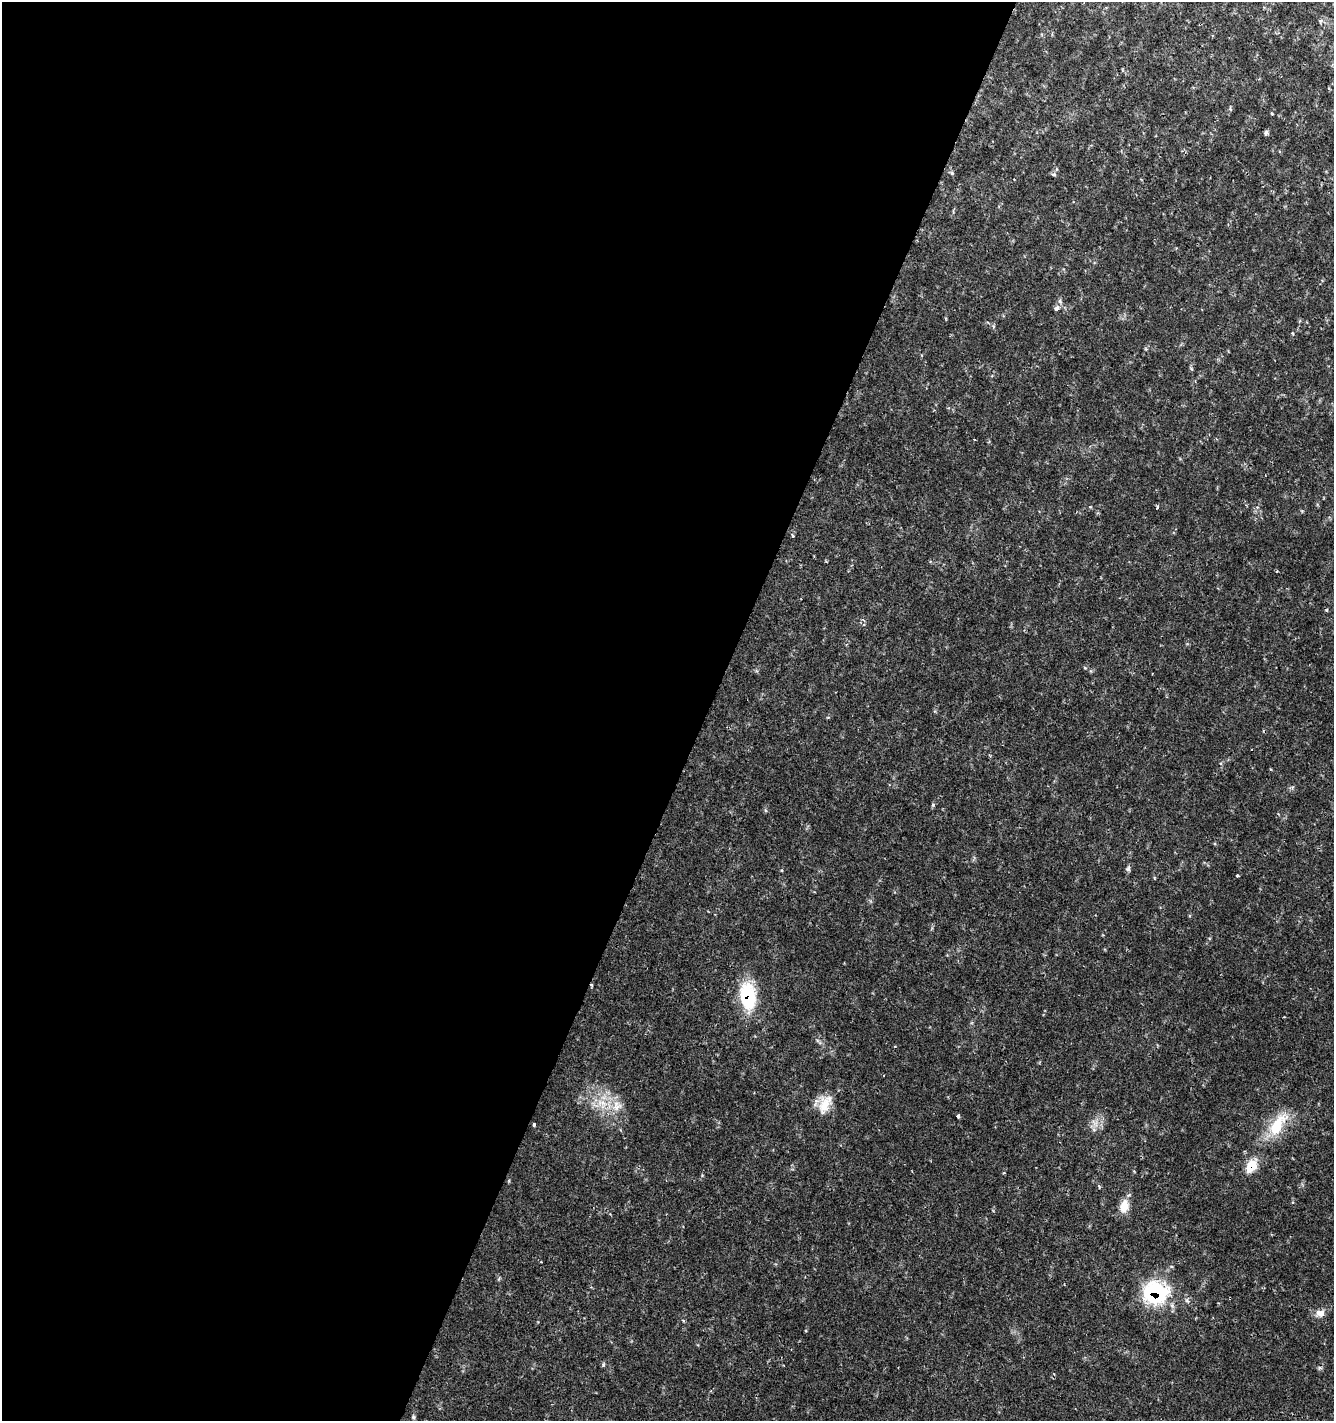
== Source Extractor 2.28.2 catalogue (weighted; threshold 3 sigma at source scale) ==
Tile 5 of 4 x 4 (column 1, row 2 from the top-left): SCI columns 269-1600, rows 2842-4260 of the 5800 x 5692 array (HDU 1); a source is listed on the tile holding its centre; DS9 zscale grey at full resolution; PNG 1336 x 1423 px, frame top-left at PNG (2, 2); no overlay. Shown black and unused: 53% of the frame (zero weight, under 2 of 3 exposures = <1% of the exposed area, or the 3 px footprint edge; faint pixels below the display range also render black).
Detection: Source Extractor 2.28.2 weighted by HDU 2 'WHT'; one run over the whole footprint, this tile lists its part. Background 0.0364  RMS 0.0033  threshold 0.015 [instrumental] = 3 sigma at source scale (4.5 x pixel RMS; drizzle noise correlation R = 1.50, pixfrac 1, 0.0396/0.0396 arcsec/px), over >= 5 px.
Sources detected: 29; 1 inside a brighter listed object's ellipse — not listed separately; the other 28 listed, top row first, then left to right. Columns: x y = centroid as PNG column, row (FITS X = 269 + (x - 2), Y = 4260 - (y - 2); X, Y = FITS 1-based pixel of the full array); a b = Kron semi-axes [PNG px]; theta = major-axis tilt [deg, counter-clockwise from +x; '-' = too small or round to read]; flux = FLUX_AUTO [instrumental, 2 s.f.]
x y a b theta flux
1272 114 4 3 - 0.29
1266 132 6 5 - 0.78
952 173 5 5 - 0.51
1054 174 7 5 -6 0.62
1056 308 8 6 52 1.3
1292 333 4 3 - 0.29
1157 507 5 3 - 0.43
1327 610 4 3 - 0.49
1085 668 5 3 - 0.34
1270 769 4 3 - 0.3
1128 869 7 5 74 0.86
1237 876 3 3 - 0.76
748 995 33 19 -82 18
603 1103 18 10 -25 6.1
825 1104 28 16 69 6.8
958 1116 4 4 - 0.88
1095 1123 12 7 -50 2.1
534 1124 3 3 - 0.77
1277 1125 37 15 55 12
1251 1166 19 11 55 6
1099 1186 5 4 - 0.42
1124 1206 18 11 85 4.4
1155 1292 20 18 -1 38
1320 1313 13 10 1 2.4
683 1321 4 4 - 0.39
603 1365 6 4 79 0.48
1320 1368 7 4 -18 0.53
413 1417 6 4 -25 0.52
Overlapping masked pixels (flux is a lower limit): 4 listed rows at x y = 748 995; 1277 1125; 1251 1166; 1155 1292